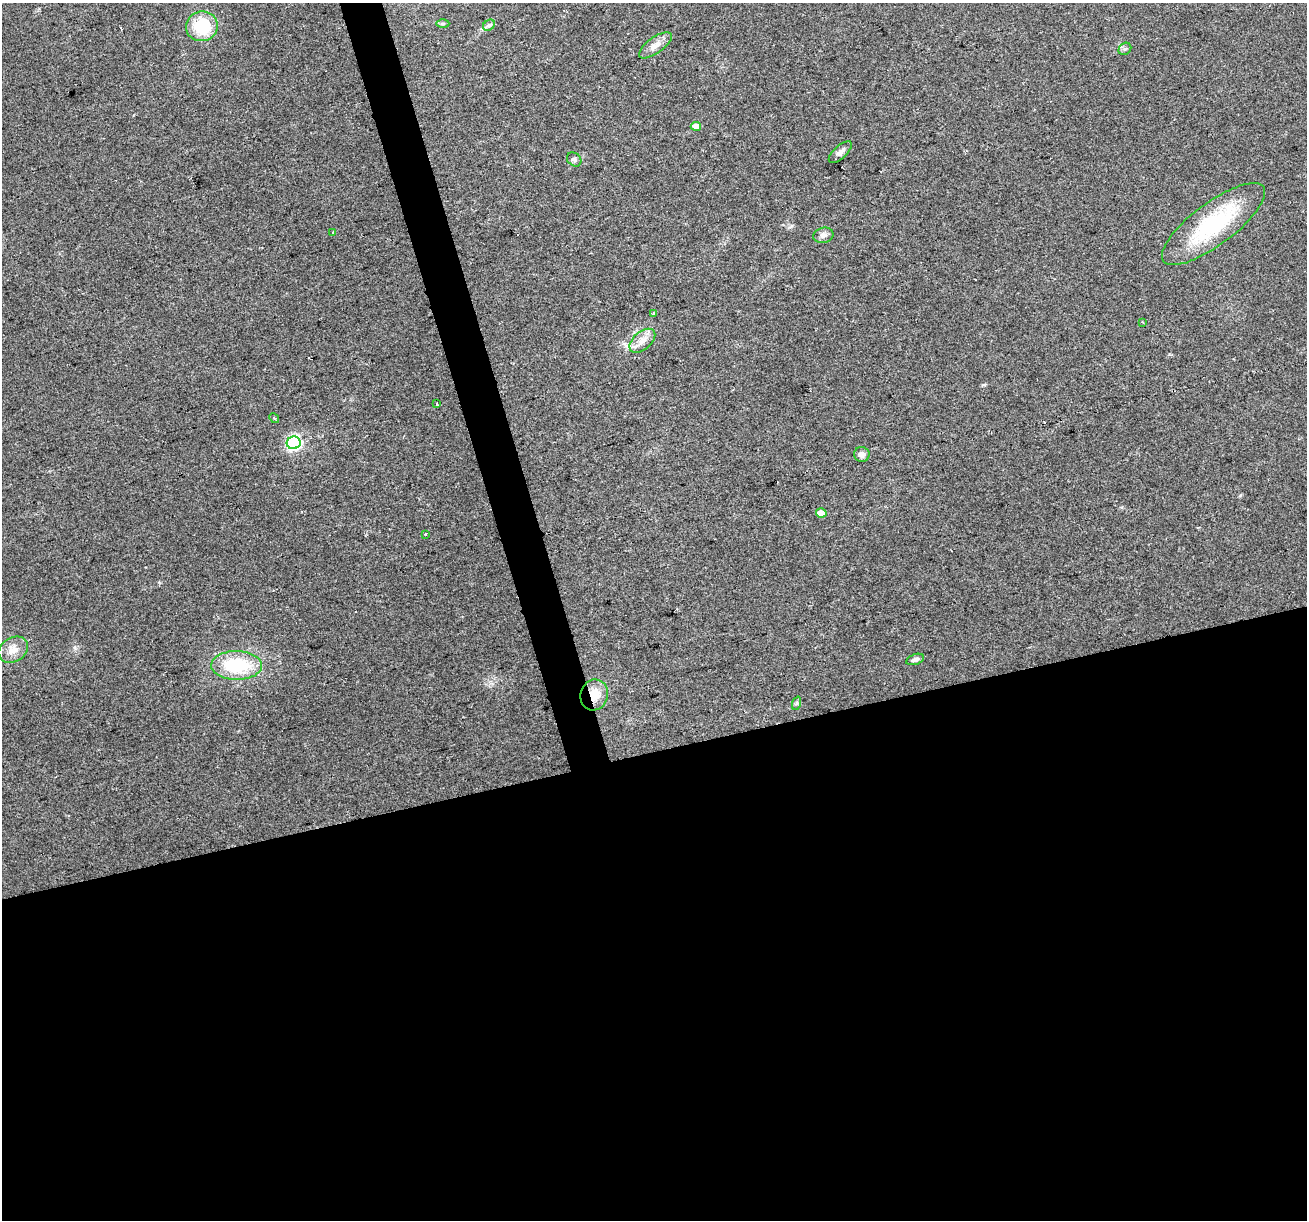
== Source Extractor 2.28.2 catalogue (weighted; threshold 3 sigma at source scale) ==
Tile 15 of 4 x 4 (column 3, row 4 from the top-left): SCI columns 2611-3915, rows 102-1319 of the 5220 x 5026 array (HDU 1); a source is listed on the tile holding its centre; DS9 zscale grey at full resolution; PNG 1309 x 1222 px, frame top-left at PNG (2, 3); each listed source drawn as its Kron ellipse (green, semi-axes under 4 px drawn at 4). Shown black and unused: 40% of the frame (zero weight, under 2 of 3 exposures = <1% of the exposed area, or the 3 px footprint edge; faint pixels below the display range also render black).
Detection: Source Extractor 2.28.2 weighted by HDU 2 'WHT'; one run over the whole footprint, this tile lists its part. Background 0.0564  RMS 0.0086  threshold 0.0389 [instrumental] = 3 sigma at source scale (4.5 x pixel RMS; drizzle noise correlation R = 1.50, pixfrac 1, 0.0396/0.0396 arcsec/px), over >= 5 px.
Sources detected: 28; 3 cosmic-ray / hot-pixel residue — neither listed nor drawn; the other 25 listed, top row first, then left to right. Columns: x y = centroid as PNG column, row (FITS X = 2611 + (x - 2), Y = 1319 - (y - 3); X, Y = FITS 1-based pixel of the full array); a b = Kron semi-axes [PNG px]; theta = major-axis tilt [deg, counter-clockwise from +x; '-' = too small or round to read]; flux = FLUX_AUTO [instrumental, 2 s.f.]
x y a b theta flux
443 24 6 4 0 1.2
489 25 6 5 - 1.8
202 26 16 15 - 36
655 45 19 8 35 7.2
1125 49 7 5 42 1.9
696 126 5 4 - 8.5
840 152 14 6 42 4
574 159 8 6 -41 2.2
1213 224 62 21 37 79
333 232 3 3 - 2.4
823 235 10 7 12 3.7
653 314 3 3 - 3.8
1142 322 3 3 - 0.69
642 341 15 9 41 7.9
437 404 3 3 - 1.6
274 418 5 4 - 1
294 443 7 6 - 180
862 454 8 7 - 4.3
821 513 5 4 - 8.9
426 534 3 3 - 3.5
13 650 15 12 32 9.5
915 659 9 5 20 2.9
237 665 25 14 -1 50
594 695 16 13 72 15
797 703 7 4 71 1.4
Overlapping masked pixels (flux is a lower limit): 1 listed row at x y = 594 695
Unlisted compact peaks at least as high as the median listed source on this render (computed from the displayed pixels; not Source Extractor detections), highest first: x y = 75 648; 984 385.